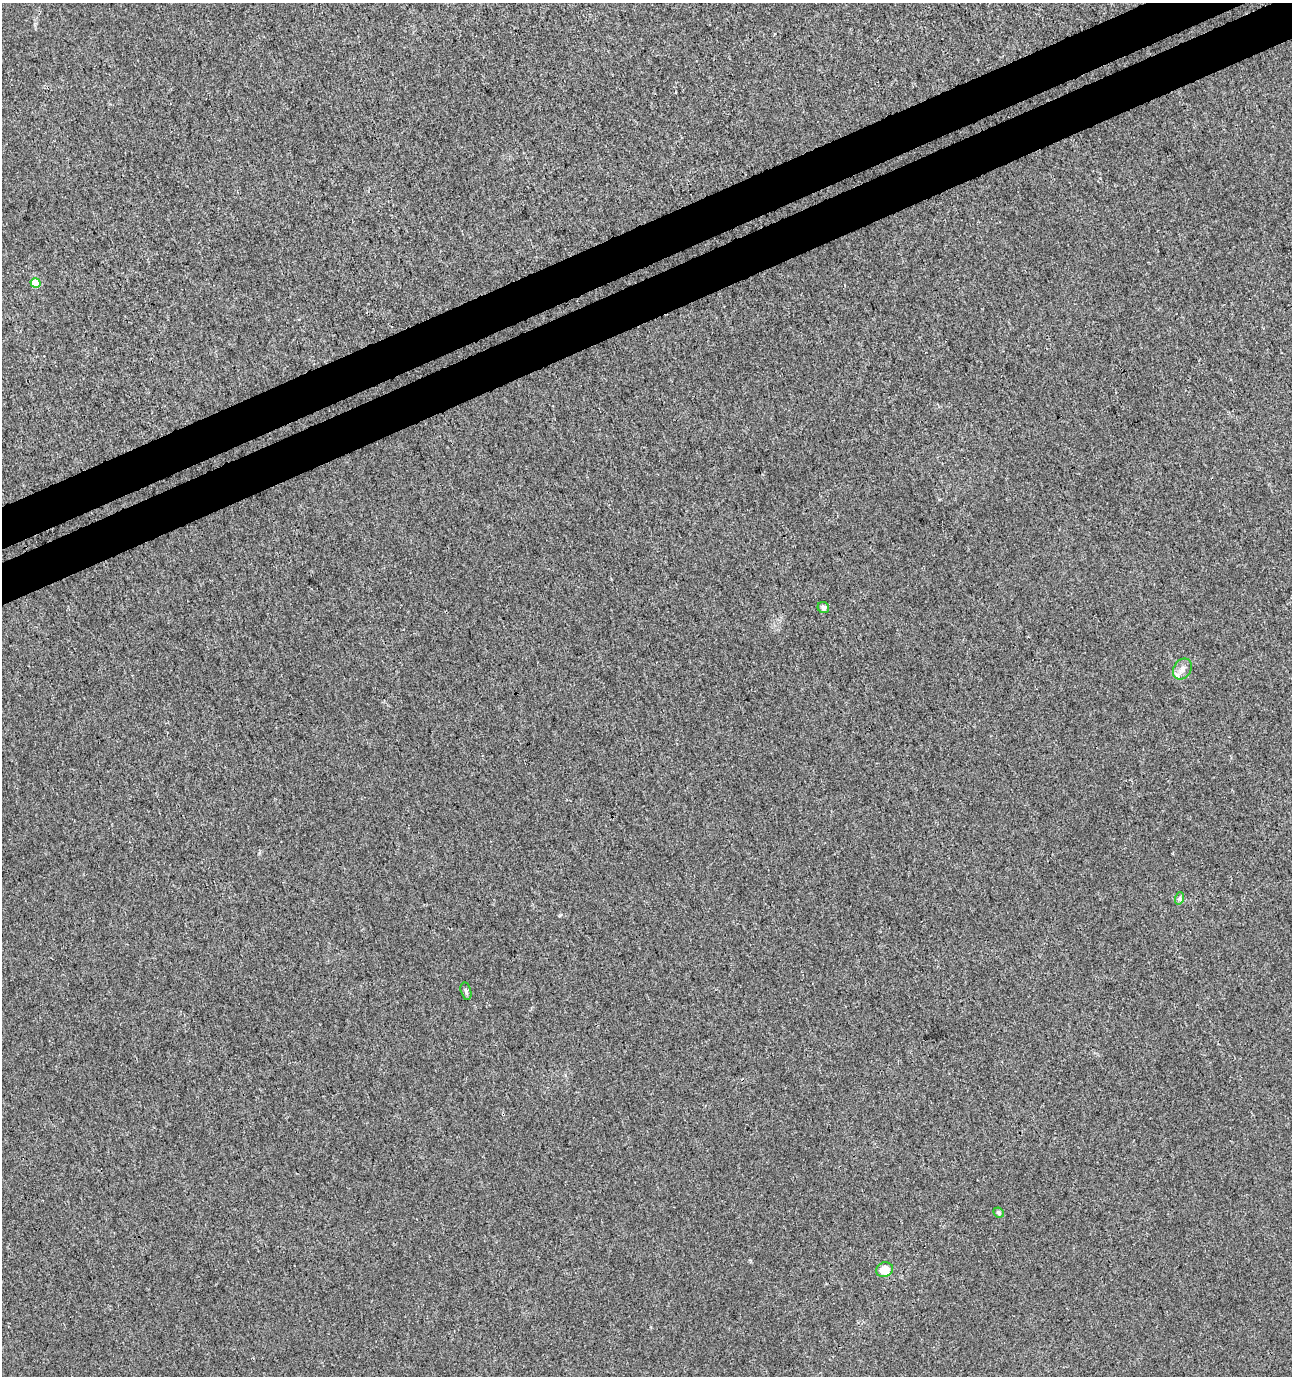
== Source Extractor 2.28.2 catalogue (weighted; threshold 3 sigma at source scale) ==
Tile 10 of 4 x 4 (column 2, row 3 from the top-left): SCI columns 1443-2732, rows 1421-2794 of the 5412 x 5593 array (HDU 1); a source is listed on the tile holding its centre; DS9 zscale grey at full resolution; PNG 1294 x 1378 px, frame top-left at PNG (2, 3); each listed source drawn as its Kron ellipse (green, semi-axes under 4 px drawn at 4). Shown black and unused: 6% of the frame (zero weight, under 3 of 4 exposures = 4% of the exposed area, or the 3 px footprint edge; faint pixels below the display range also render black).
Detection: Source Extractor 2.28.2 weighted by HDU 2 'WHT'; one run over the whole footprint, this tile lists its part. Background 0.00131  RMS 0.0027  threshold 0.0123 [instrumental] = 3 sigma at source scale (4.5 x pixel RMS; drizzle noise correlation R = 1.50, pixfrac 1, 0.0396/0.0396 arcsec/px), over >= 5 px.
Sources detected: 7; all 7 listed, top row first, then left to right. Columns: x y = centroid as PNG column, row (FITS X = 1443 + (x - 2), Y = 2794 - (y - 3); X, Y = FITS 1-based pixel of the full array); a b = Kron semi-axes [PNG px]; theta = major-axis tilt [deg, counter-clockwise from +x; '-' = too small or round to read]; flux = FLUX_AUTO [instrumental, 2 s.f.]
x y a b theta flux
36 283 5 5 - 7.2
823 608 6 5 - 1
1182 669 11 8 57 1.8
1180 898 6 4 71 0.53
466 991 9 5 -76 0.64
999 1212 5 5 - 0.63
885 1270 8 7 - 3.8